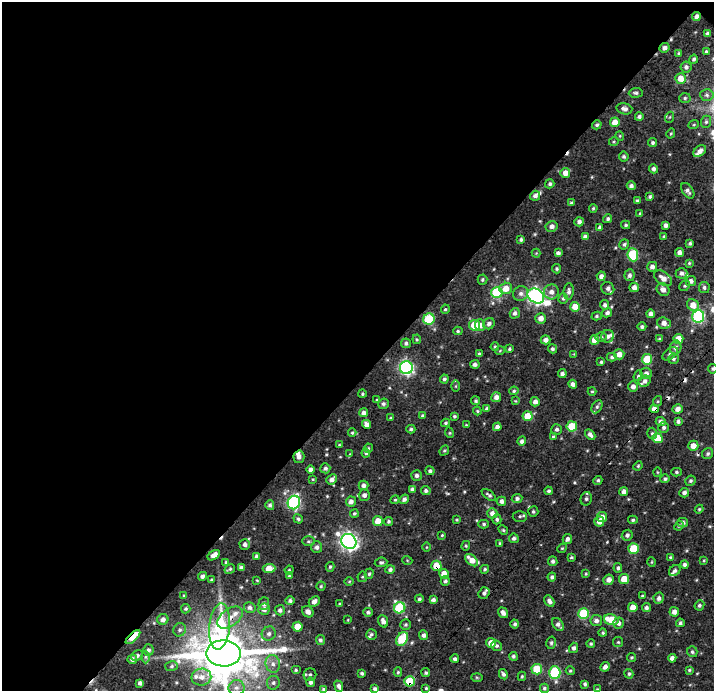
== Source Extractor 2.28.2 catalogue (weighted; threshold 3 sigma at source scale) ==
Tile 1 of 2 x 2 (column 1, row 1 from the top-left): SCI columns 128-839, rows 893-1581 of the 1758 x 1761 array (HDU 1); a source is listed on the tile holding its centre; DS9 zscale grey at full resolution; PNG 716 x 693 px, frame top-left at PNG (2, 2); each listed source drawn as its Kron ellipse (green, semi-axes under 4 px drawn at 4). Shown black and unused: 55% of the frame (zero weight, under 3 of 4 exposures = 20% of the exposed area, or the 3 px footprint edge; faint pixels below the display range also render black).
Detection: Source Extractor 2.28.2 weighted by HDU 2 'WHT'; one run over the whole footprint, this tile lists its part. Background 0.136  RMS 0.047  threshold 0.211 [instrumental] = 3 sigma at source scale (4.5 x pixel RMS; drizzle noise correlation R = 1.50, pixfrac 1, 0.0396/0.0396 arcsec/px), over >= 5 px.
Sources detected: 367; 6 cosmic-ray / hot-pixel residue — neither listed nor drawn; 12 inside a brighter listed object's ellipse — not listed separately; the other 349 listed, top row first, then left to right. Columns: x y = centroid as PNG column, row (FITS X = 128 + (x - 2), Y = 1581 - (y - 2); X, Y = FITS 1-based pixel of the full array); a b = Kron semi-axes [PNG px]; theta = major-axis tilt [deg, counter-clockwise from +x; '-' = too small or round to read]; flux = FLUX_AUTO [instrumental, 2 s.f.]
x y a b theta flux
696 17 4 4 - 20
707 34 4 3 - 10
664 48 5 4 - 17
706 52 4 3 - 7.4
679 53 3 3 - 5.1
694 59 4 4 - 9.1
686 67 5 5 - 14
681 78 5 5 - 56
636 93 7 5 3 10
707 95 7 5 -4 12
685 98 6 5 - 7.9
624 109 8 5 -14 18
639 117 4 4 - 11
670 117 5 3 - 4.3
615 122 5 4 - 55
706 122 6 5 - 8
694 124 5 3 - 4.4
597 125 5 4 - 8
671 133 5 3 - 4.3
620 136 5 4 - 4.7
614 141 5 3 - 4.5
653 143 5 4 - 8.8
700 151 7 5 39 22
624 157 5 5 - 8.5
653 169 5 4 - 13
565 173 5 5 - 38
550 184 5 4 - 8.2
631 186 4 4 - 14
688 191 9 5 -56 15
535 196 5 5 - 14
650 196 4 3 - 7.5
637 200 4 3 - 5.8
571 203 4 4 - 8.2
593 208 4 3 - 5.3
640 213 3 3 - 5
608 219 5 4 - 7.9
579 222 4 4 - 15
626 225 4 3 - 7.1
666 225 4 3 - 14
552 226 6 5 - 18
600 227 4 4 - 14
664 236 4 3 - 4.7
585 237 4 4 - 19
521 239 3 3 - 9.6
690 243 3 3 - 8.3
624 244 5 4 - 9.5
679 252 4 4 - 20
536 253 4 4 - 4.1
558 253 4 4 - 13
633 255 6 5 - 270
689 263 4 4 - 5.6
652 267 5 5 - 18
557 269 4 4 - 6.2
682 273 6 5 - 16
629 275 6 5 - 13
601 276 4 4 - 20
663 278 10 6 -35 37
482 279 5 5 - 6.9
691 281 5 5 - 18
685 286 6 5 - 6.9
634 287 5 4 - 26
704 287 5 5 - 10
506 288 6 5 - 47
608 288 6 6 - 17
663 289 7 6 - 23
569 291 8 5 85 14
497 292 5 5 - 290
551 292 7 7 - 24
521 294 7 7 - 18
536 296 9 6 -35 1400
563 298 5 4 - 8.4
605 305 5 4 - 11
693 305 6 5 - 48
575 307 5 5 - 58
445 309 5 4 - 6.3
515 313 5 5 - 15
607 313 5 4 - 12
651 314 4 4 - 19
597 316 5 4 - 6.3
698 316 6 6 - 510
541 318 5 5 - 28
429 319 5 5 - 270
664 323 7 5 -20 26
489 324 6 5 - 16
475 325 5 5 - 130
480 325 6 5 - 29
642 327 4 4 - 11
458 331 4 4 - 6.6
607 336 6 6 - 15
601 337 6 4 14 9
417 339 5 4 - 5.6
659 339 4 3 - 5.1
678 339 5 5 - 64
546 340 5 4 - 21
595 340 5 4 - 50
406 343 5 5 - 10
495 347 4 3 - 5.3
675 347 7 6 - 20
509 349 3 3 - 6.8
552 349 4 4 - 9.1
500 351 5 3 - 3.9
479 354 4 3 - 8.4
574 354 4 4 - 3.4
619 354 5 5 - 31
670 354 9 5 36 12
612 357 5 4 - 9.6
647 359 5 5 - 140
673 359 5 5 - 8.6
601 362 4 4 - 6.6
475 364 4 4 - 15
406 368 6 6 - 1000
713 369 5 4 - 7.6
646 373 6 5 - 18
562 374 4 4 - 14
638 376 5 4 - 6.6
444 379 4 4 - 10
645 381 6 5 - 18
573 384 4 4 - 15
456 386 5 3 - 4.8
633 386 5 5 - 22
514 391 5 4 - 6.9
592 391 4 4 - 5
362 394 4 3 - 5.5
496 397 5 5 - 23
377 400 4 4 - 5.3
476 401 4 4 - 7.5
515 401 4 4 - 4.2
658 401 5 3 - 5
535 402 5 4 - 20
383 404 5 5 - 9.2
597 407 7 5 63 9.4
487 409 4 3 - 11
654 409 5 4 - 38
678 409 5 5 - 24
477 411 4 3 - 5.2
364 413 4 4 - 17
422 416 4 3 - 6.1
454 416 3 3 - 7
528 416 5 5 - 93
391 418 3 3 - 4.3
678 421 4 4 - 12
661 422 5 4 - 17
445 423 4 3 - 6.5
366 424 4 4 - 21
466 425 3 2 - 4.2
572 426 5 5 - 140
497 427 4 4 - 18
664 427 5 5 - 12
411 429 4 4 - 7.4
557 429 5 5 - 11
352 433 4 3 - 5.2
450 433 5 3 - 4.6
652 433 6 4 -77 7.8
590 434 6 4 -47 15
553 437 4 3 - 4.9
657 438 5 5 - 91
522 441 5 4 - 14
339 445 4 3 - 4.4
693 446 5 5 - 38
368 448 5 4 - 5.3
444 451 5 4 - 5.6
366 453 4 4 - 7.4
350 454 4 4 - 4.1
708 454 6 5 - 9.6
299 457 6 5 - 19
638 466 5 4 - 5.4
325 468 5 5 - 12
311 470 4 4 - 19
430 471 4 4 - 9.7
657 472 5 3 - 4.3
676 472 5 4 - 6.9
417 475 5 5 - 12
313 479 3 3 - 3.8
332 479 5 4 - 17
665 479 5 4 - 8
598 480 4 4 - 8.3
690 481 5 5 - 8.6
363 485 5 4 - 16
412 489 4 3 - 12
426 491 5 4 - 10
549 491 4 4 - 8.1
624 492 4 4 - 24
684 493 5 4 - 15
364 495 5 5 - 17
489 495 8 4 -37 9.7
517 498 5 4 - 13
404 499 5 4 - 13
586 499 7 5 75 9.8
395 500 4 4 - 5.2
501 501 4 4 - 16
294 502 7 6 - 680
351 502 5 5 - 20
270 505 5 4 - 10
699 509 4 4 - 5.2
533 512 5 5 - 7.9
354 513 4 4 - 7.1
492 513 5 5 - 20
520 516 7 5 3 8.9
602 517 5 5 - 28
298 519 5 4 - 7.9
497 519 5 4 - 9.1
457 520 4 3 - 4.7
633 520 5 4 - 7.1
378 521 5 5 - 66
388 521 4 4 - 7.9
599 521 5 5 - 32
683 523 5 4 - 12
484 524 5 4 - 8.2
679 526 5 4 - 6.7
503 530 5 4 - 5.9
442 535 3 3 - 5.2
627 535 5 5 - 12
514 538 5 4 - 13
567 539 5 4 - 14
308 541 6 4 0 6.6
349 541 8 7 - 1900
500 543 3 3 - 5.7
245 544 5 5 - 14
466 546 5 4 - 5.6
317 547 6 5 - 14
427 547 4 3 - 3.8
562 548 5 4 - 5.6
633 549 5 5 - 140
214 555 7 4 33 23
257 556 4 4 - 15
571 557 3 3 - 5.7
670 557 4 3 - 4.5
407 560 5 3 - 3.8
471 560 7 4 -41 44
704 560 4 3 - 4
553 561 5 4 - 11
226 562 4 4 - 5.9
381 562 6 5 - 8.4
651 562 5 3 - 4.5
685 565 4 4 - 12
436 566 5 5 - 68
330 567 5 4 - 6.5
241 568 4 4 - 15
269 568 6 4 3 64
618 568 5 4 - 9.2
230 569 5 4 - 7.4
390 569 5 4 - 10
485 569 4 3 - 6.8
289 570 4 4 - 4.6
675 571 6 5 - 12
369 574 5 4 - 7
444 574 5 4 - 41
586 574 4 4 - 4.2
202 576 4 3 - 13
289 576 4 4 - 5.2
362 577 5 5 - 6.2
552 577 4 4 - 10
624 579 5 5 - 72
211 580 3 3 - 4.5
257 580 3 3 - 3.8
609 580 5 5 - 23
349 581 5 3 - 4.3
445 581 4 4 - 10
321 586 4 4 - 5.7
484 593 6 5 - 12
184 596 3 3 - 5.2
642 596 4 3 - 5.7
659 598 5 5 - 16
419 599 4 4 - 9.6
433 600 4 4 - 14
290 601 5 4 - 11
314 601 6 4 41 20
549 601 6 4 -62 16
264 604 6 5 - 14
340 604 4 3 - 5
699 605 5 4 - 8.7
633 607 5 4 - 43
646 607 4 4 - 11
250 608 6 5 - 14
400 608 6 5 - 280
186 609 5 4 - 7.7
264 609 6 5 - 19
280 610 5 5 - 12
308 612 6 5 - 23
368 612 5 4 - 10
674 612 5 5 - 21
503 613 6 4 -53 19
583 614 5 5 - 260
230 618 14 8 36 45
163 619 5 5 - 21
348 620 4 3 - 3.2
611 620 7 5 -18 110
383 621 6 5 - 21
596 621 6 5 - 19
619 623 5 5 - 15
680 623 4 4 - 9.5
406 624 5 5 - 7.1
515 624 4 4 - 9.5
558 624 7 5 -52 17
220 627 23 10 85 350
297 627 5 5 - 57
180 630 7 6 - 13
603 633 4 4 - 6.3
269 634 7 6 - 17
371 634 5 5 - 7.7
423 635 5 4 - 15
133 637 9 4 43 160
402 639 7 5 58 200
320 640 5 4 - 10
618 642 5 5 - 6.1
491 643 5 5 - 42
551 643 6 5 - 8
591 644 4 4 - 6.1
497 646 5 5 - 10
574 648 5 4 - 13
148 650 5 5 - 12
692 652 5 5 - 8.2
223 653 17 13 -1 25000
137 656 6 5 - 13
513 656 4 4 - 8.7
145 657 6 4 -90 7.1
632 657 4 4 - 6.3
672 658 4 4 - 21
132 659 5 5 - 14
455 659 4 4 - 12
273 664 9 7 -77 23
172 666 6 5 - 9.2
605 667 5 4 - 18
537 669 5 5 - 130
296 670 5 4 - 5.9
689 670 4 3 - 5.9
570 671 4 4 - 5.5
398 672 4 4 - 6.2
362 673 4 3 - 8.1
426 673 4 4 - 8.2
555 673 6 5 - 380
503 674 5 4 - 13
629 674 5 4 - 7.9
310 675 6 6 - 10
522 676 4 3 - 6.3
201 677 10 8 10 36
477 677 6 4 -2 5.5
409 681 5 5 - 170
310 682 5 4 - 12
140 683 4 4 - 13
273 683 7 6 - 12
585 684 4 3 - 8.2
339 686 6 4 -67 16
236 688 8 8 - 22
426 688 4 4 - 5.4
544 688 4 4 - 8.6
323 689 4 4 - 6.5
375 689 4 4 - 15
597 689 3 3 - 3.3
Overlapping masked pixels (flux is a lower limit): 8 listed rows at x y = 696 17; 664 48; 654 409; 436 566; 230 618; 220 627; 133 637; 409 681
Isophote crosses this tile's border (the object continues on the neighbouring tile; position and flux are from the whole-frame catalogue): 4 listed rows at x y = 713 369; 223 653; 323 689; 375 689